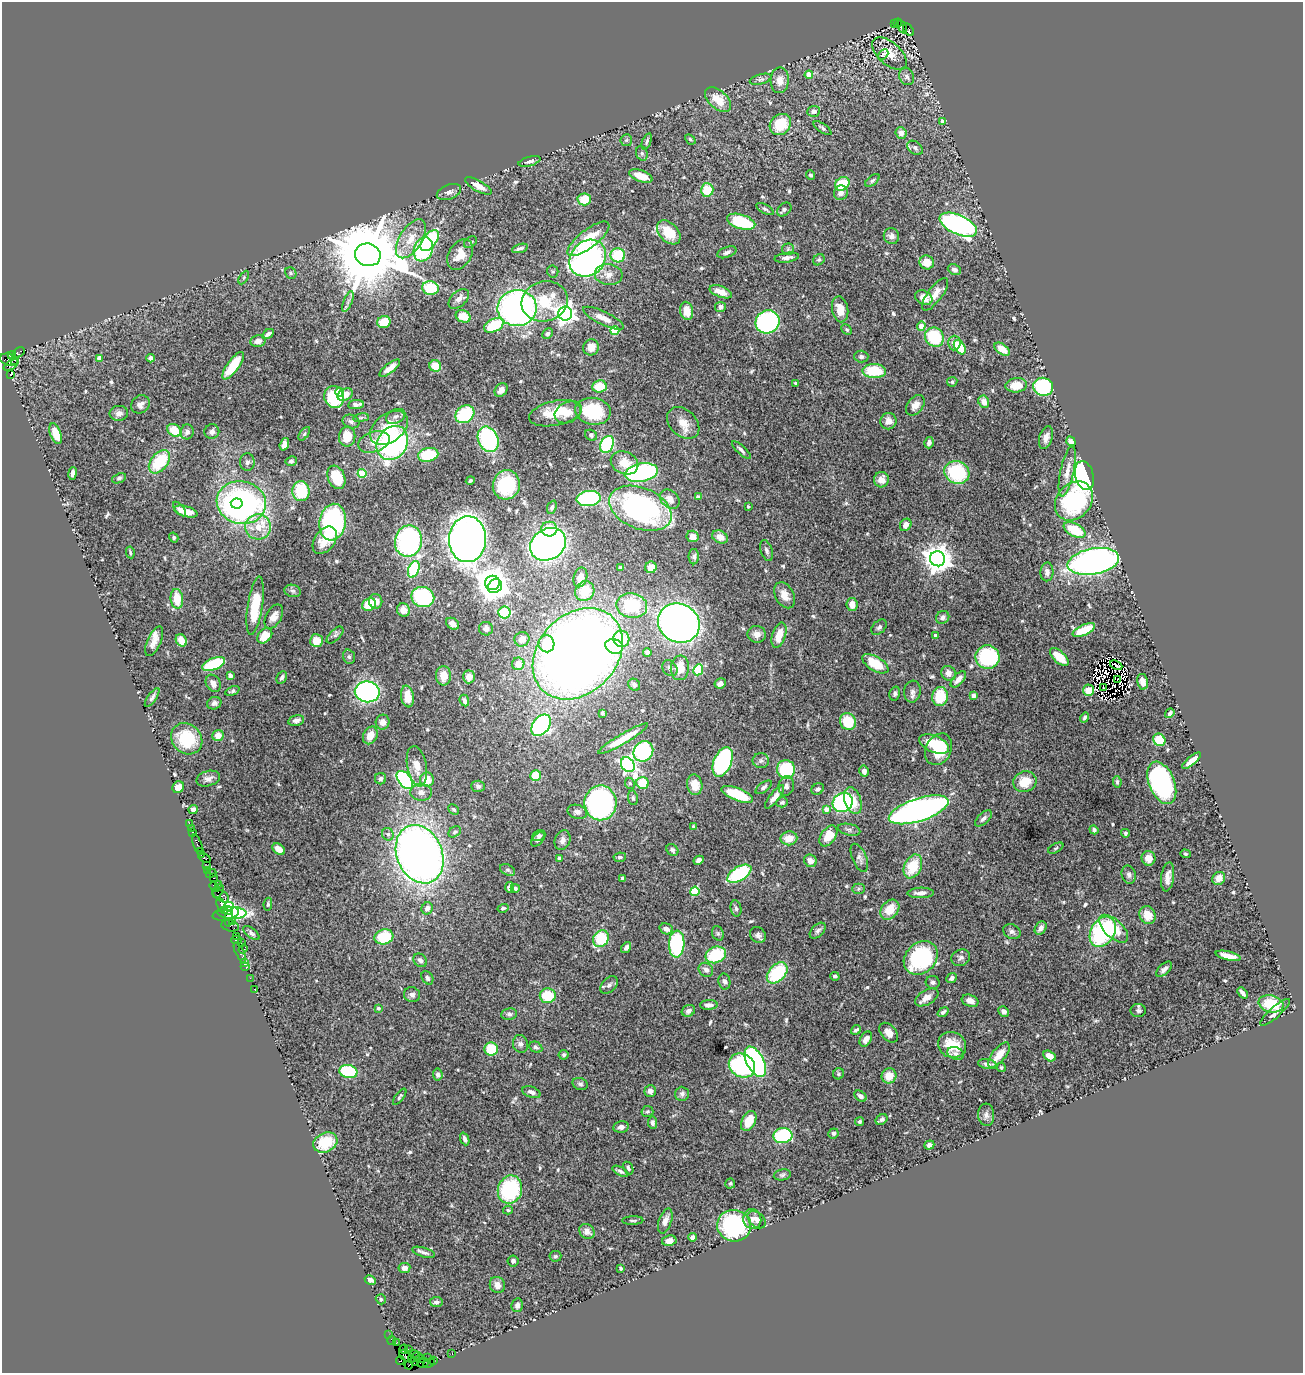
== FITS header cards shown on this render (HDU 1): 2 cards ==
NAXIS1  =                 1301
NAXIS2  =                 1371

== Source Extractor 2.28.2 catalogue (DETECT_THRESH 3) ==
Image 1301 x 1371 px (HDU 1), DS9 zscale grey, 1 PNG px = 1 image px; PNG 1305 x 1375 px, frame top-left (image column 1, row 1371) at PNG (2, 2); each listed source drawn as its Kron ellipse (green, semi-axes under 4 px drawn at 4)
Background 1.59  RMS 0.047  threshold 0.142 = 3 sigma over >= 5 px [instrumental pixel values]
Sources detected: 597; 2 with non-positive FLUX_AUTO (blend fragments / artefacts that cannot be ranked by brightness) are neither listed nor drawn; of the other 595, the 500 brightest by FLUX_AUTO listed and drawn (95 fainter detections omitted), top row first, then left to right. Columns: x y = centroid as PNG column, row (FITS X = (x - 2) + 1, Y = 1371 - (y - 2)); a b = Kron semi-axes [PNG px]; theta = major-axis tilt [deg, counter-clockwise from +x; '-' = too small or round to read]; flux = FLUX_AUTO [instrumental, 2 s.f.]
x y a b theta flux
898 23 4 2 - 110
894 24 3 2 - 120
902 27 7 3 -61 480
908 30 7 4 -54 490
889 53 21 11 -42 45
883 55 6 3 42 43
809 75 4 4 - 43
907 77 8 7 - 10
761 79 11 5 14 9.3
780 80 13 9 87 29
718 100 15 9 -42 58
814 111 6 5 - 13
942 121 4 4 - 17
780 124 11 9 44 110
822 128 10 4 -35 6.4
901 133 6 5 - 21
690 139 6 4 -43 5.2
626 140 6 5 - 5.3
647 141 8 3 68 5.8
915 148 8 6 -40 9.4
642 153 7 5 -70 7.1
530 161 11 4 16 11
810 175 5 4 - 7.1
641 176 12 5 -19 44
872 180 8 4 41 6.1
842 184 8 6 38 90
478 186 15 5 -30 35
707 190 6 6 - 88
449 192 13 7 20 15
841 193 7 6 - 14
584 199 7 6 - 71
765 209 9 4 -29 6.9
784 210 8 6 40 8.6
741 222 14 7 -17 190
958 225 20 9 -25 890
669 232 14 9 -46 83
891 236 8 7 - 15
411 239 22 11 58 57
588 239 25 9 38 87
430 241 12 6 53 200
471 242 7 5 41 6
520 248 8 4 18 9.4
423 249 12 9 72 340
788 249 6 6 - 6.9
727 252 10 5 19 11
368 255 13 11 -18 40000
460 255 16 11 58 43
618 255 7 7 - 130
588 258 20 16 46 970
787 258 12 5 7 16
819 260 6 5 - 5.2
927 262 7 7 - 43
954 270 7 5 -23 11
553 271 6 5 - 5.7
291 273 6 5 - 4.8
608 274 14 10 -5 26
244 277 7 4 59 5
430 288 8 6 -9 130
721 292 12 5 -21 25
935 294 19 7 54 34
924 298 9 6 -30 23
459 299 12 7 42 19
545 301 23 20 16 130
348 302 11 4 68 9.9
720 307 5 5 - 14
517 308 19 18 - 1200
840 309 13 8 -79 41
687 311 9 6 -79 45
565 314 7 7 - 2100
463 316 7 6 - 56
603 318 22 6 -26 31
384 322 7 6 - 76
767 322 12 11 - 530
494 325 10 6 26 120
921 326 4 4 - 44
847 330 6 4 -44 4.9
615 331 4 4 - 140
268 334 6 4 31 13
547 334 6 4 46 6.7
934 337 10 9 - 160
258 341 7 5 11 19
954 343 7 6 - 19
591 347 8 7 - 29
960 347 8 5 -57 89
1002 349 8 5 -36 42
18 353 6 4 35 280
12 355 4 4 - 410
861 357 7 6 - 7.9
99 358 4 4 - 29
150 358 4 4 - 10
9 360 9 6 -19 480
15 360 3 2 - 130
11 365 8 3 32 400
233 366 16 6 54 89
435 366 6 5 - 55
390 368 12 5 38 25
874 371 12 7 -4 110
11 375 3 3 - 2000
952 382 5 4 - 6.3
795 383 4 3 - 6.4
1016 385 11 7 6 48
599 386 7 6 - 78
1043 387 10 9 - 270
501 390 7 5 52 19
339 392 4 4 - 45
345 394 8 5 25 36
334 397 11 9 -77 200
984 402 6 5 - 25
140 404 10 8 41 16
356 405 8 4 7 16
915 405 11 8 52 23
593 411 18 13 -8 180
568 412 14 10 26 38
119 413 9 7 8 18
556 413 27 12 12 99
465 414 10 8 37 180
396 416 10 6 27 12
361 418 8 4 8 5.7
888 421 8 8 - 22
351 422 8 6 -22 12
683 423 18 13 -44 41
389 428 21 14 37 100
174 430 7 6 - 76
187 432 7 6 - 14
212 432 7 7 - 13
56 434 11 5 -70 59
304 434 8 4 55 5.7
591 435 6 5 - 6.1
347 437 10 8 81 72
1046 437 12 6 73 19
488 439 13 10 -66 340
1071 441 5 4 - 15
374 442 16 10 18 35
392 443 18 14 57 650
929 443 5 4 - 12
284 444 6 4 72 17
607 444 9 6 66 310
741 450 12 4 -43 9.7
428 455 10 7 11 130
291 461 5 5 - 7.7
159 462 13 8 50 160
247 462 8 7 - 11
624 463 14 11 -23 53
1067 471 25 6 78 36
641 472 17 9 10 490
957 472 13 11 -27 240
73 473 6 4 81 13
362 473 4 4 - 120
1084 476 15 9 -75 660
336 477 12 8 -68 74
119 478 7 4 23 6.7
881 480 7 7 - 26
470 481 4 3 - 4.9
506 485 15 13 75 210
301 491 10 8 -83 140
698 497 4 3 - 6.9
589 498 12 7 5 330
670 499 11 8 -45 26
1074 501 21 17 49 360
241 503 25 21 -12 1100
237 504 6 5 - 250
748 506 3 3 - 5.2
552 507 7 4 68 6.9
640 508 33 20 -22 720
179 509 9 4 -49 9.9
186 511 12 5 -15 38
333 522 18 13 81 460
906 525 6 5 - 22
258 527 13 12 - 59
549 529 8 7 - 58
1075 530 12 6 -27 120
693 536 6 5 - 25
720 537 8 6 -26 29
174 538 5 4 - 6
467 539 23 18 87 2700
325 540 15 10 54 52
408 541 16 13 78 510
548 544 19 15 31 1300
767 551 11 5 -73 10
130 552 6 3 -80 5.2
694 556 8 5 90 8.3
938 559 7 7 - 4700
1093 561 26 13 10 1200
651 567 6 5 - 26
621 568 4 4 - 14
414 569 9 5 68 210
1047 572 9 6 88 14
580 577 10 6 75 31
492 583 7 7 - 4200
495 586 7 6 - 3400
293 591 8 6 -16 8.3
585 591 10 9 - 71
785 595 14 9 -62 33
423 597 11 10 - 310
177 599 10 6 -83 65
376 601 7 6 - 24
369 605 7 6 - 82
852 605 7 5 -82 26
255 606 29 7 81 130
632 606 15 12 -11 190
403 610 7 6 - 29
504 613 6 6 - 110
274 617 13 7 61 22
943 617 7 6 - 13
679 623 21 19 -29 2000
453 624 7 5 -34 18
879 627 9 6 45 8.6
486 629 7 6 - 12
1084 630 12 5 25 88
757 634 9 8 - 23
335 635 11 5 45 7.6
779 635 13 6 72 53
265 636 8 6 45 65
935 636 4 3 - 14
522 639 7 7 - 23
621 639 8 8 - 67
181 640 6 5 - 35
154 641 16 6 66 27
316 641 6 6 - 44
546 644 8 8 - 59
614 646 9 7 -23 220
647 652 4 4 - 18
578 654 51 39 47 4400
349 657 7 5 -73 6.9
987 657 12 12 - 320
1059 657 11 5 -43 63
214 664 12 6 22 200
518 664 6 6 - 32
875 664 15 7 -31 93
1116 665 6 2 -24 6
670 668 9 7 -52 11
680 668 12 9 85 57
698 670 5 4 - 150
948 673 8 7 - 21
230 675 4 4 - 21
443 676 9 7 -87 37
282 677 6 4 62 7.5
469 677 6 6 - 22
958 679 10 5 47 21
1117 680 3 2 - 4.9
1143 682 8 5 -78 22
213 683 9 7 -60 19
720 683 6 5 - 15
634 685 6 5 - 9
1104 687 3 2 - 6.2
1089 690 6 5 - 32
232 691 7 4 22 6.2
367 692 12 10 -8 630
912 692 11 8 82 15
895 694 7 5 74 8.8
407 696 11 6 -81 56
940 696 9 8 - 98
973 696 4 3 - 20
152 697 11 4 55 8.8
464 701 6 4 -66 13
214 703 7 6 - 10
602 713 4 3 - 5.7
1170 713 5 3 - 7.8
1085 718 5 3 - 6.8
296 720 8 5 14 12
848 721 8 8 - 100
383 722 7 7 - 20
541 725 12 8 53 570
370 735 9 7 63 32
218 736 6 5 - 31
187 739 17 14 -45 150
623 739 28 5 31 83
1159 740 6 5 - 70
934 744 16 8 -23 72
939 749 16 12 63 110
643 751 11 9 50 340
761 761 8 7 - 11
1192 761 12 4 39 29
723 762 16 8 67 550
628 765 8 6 -53 890
417 766 20 9 -79 38
786 769 9 9 - 180
864 771 5 5 - 13
536 776 5 5 - 81
208 779 12 7 16 16
381 779 6 5 - 7.3
405 780 10 6 -52 440
427 780 7 7 - 46
1025 782 12 10 22 65
1117 782 6 4 -83 6
630 783 6 4 -66 5.7
643 783 6 6 - 96
1162 783 22 12 -68 630
695 785 10 7 -80 51
478 786 7 6 - 7.9
786 786 10 8 77 13
178 787 6 5 - 28
764 787 9 5 36 7.7
818 789 6 5 - 9
421 792 11 8 -2 18
737 794 17 6 -22 150
775 797 14 5 52 24
633 798 7 5 -80 6
853 801 14 8 -70 49
782 802 6 5 - 6.5
843 802 10 9 - 400
600 803 17 16 - 700
193 809 4 4 - 29
454 809 6 4 -44 5.6
826 809 4 4 - 31
919 810 31 11 18 1600
577 812 10 7 -15 14
983 818 10 5 43 12
189 823 3 2 - 82
693 826 4 4 - 4.8
191 829 3 2 - 73
849 830 11 5 -12 10
1094 830 5 4 - 9.5
193 832 3 3 - 170
455 832 7 5 39 6.3
1125 833 4 4 - 6
388 834 6 5 - 9.4
539 836 7 5 23 7.9
828 836 11 7 55 67
789 838 8 7 - 41
538 839 8 5 47 7.9
562 840 10 7 68 16
197 844 10 3 -70 320
1056 848 8 4 28 5.8
279 849 7 5 -35 24
672 850 6 5 - 7.5
200 851 3 2 - 120
420 854 30 22 -67 2700
1185 854 5 4 - 4.8
201 855 4 3 - 100
620 857 6 4 8 6.9
205 858 6 4 -22 330
560 858 4 4 - 15
859 858 15 7 -67 15
1148 858 7 7 - 32
699 860 5 4 - 10
810 861 7 6 - 22
206 866 3 2 - 100
913 866 12 8 66 97
507 870 8 5 -27 7.2
208 871 4 2 - 100
211 873 5 3 - 170
739 874 13 7 31 280
1129 875 9 7 -77 11
1168 877 14 6 82 26
214 878 3 2 - 260
622 878 4 3 - 10
1219 878 7 6 - 32
219 884 3 2 - 33
214 887 5 3 - 280
510 887 5 4 - 14
515 888 4 4 - 6.8
858 889 6 5 - 5.9
218 891 7 5 63 430
695 891 4 4 - 150
921 893 13 5 2 20
221 896 9 5 -36 500
268 904 6 4 81 5.1
221 905 7 3 -64 900
229 906 5 4 - 190
427 908 6 5 - 16
503 908 5 4 - 6.6
736 908 8 5 -79 9.1
890 910 11 8 50 57
224 911 4 3 - 320
228 911 4 3 - 320
232 913 15 6 -1 250
226 914 13 6 12 390
1147 915 9 7 -62 52
229 918 8 3 82 420
232 921 3 3 - 220
230 926 9 5 -12 150
1041 928 7 5 57 16
666 929 7 5 -20 18
1114 929 18 9 -43 73
818 931 10 6 45 9.2
1012 932 9 7 -27 11
1103 932 16 11 59 380
251 933 9 5 -38 8.7
718 933 7 5 -69 6.3
758 935 8 7 - 12
236 936 2 2 - 31
384 937 9 7 15 120
601 939 9 7 52 150
236 940 5 2 - 130
241 942 3 2 - 78
677 944 13 7 87 320
626 947 6 4 55 11
243 949 5 3 - 35
240 953 11 3 -64 340
716 955 10 8 23 150
1228 956 13 4 -13 33
921 958 19 15 43 310
961 958 9 8 - 11
420 960 7 6 - 13
244 962 3 2 - 68
246 966 5 3 - 120
1164 969 9 5 44 13
706 970 8 6 -40 14
777 973 12 8 46 200
835 976 4 3 - 5.9
250 978 2 2 - 69
427 978 7 5 -56 8.5
952 978 6 4 41 9.7
724 981 8 6 -80 9.7
933 982 7 6 - 9.6
609 985 10 7 45 12
254 989 2 2 - 50
1242 993 6 3 -49 12
412 995 8 7 - 14
548 996 8 7 - 97
927 997 13 7 30 27
970 1001 8 6 -20 21
1271 1004 13 8 -13 100
709 1005 9 5 3 18
378 1008 3 3 - 5.8
688 1011 7 5 31 12
1004 1011 6 5 - 9.8
1138 1011 8 6 0 9.3
943 1012 6 4 37 8.4
1275 1012 19 5 42 22
509 1014 8 5 8 8.3
856 1030 5 3 - 8.1
889 1033 11 7 -49 24
866 1039 8 5 59 21
520 1044 9 7 -74 12
952 1045 14 12 -24 92
536 1047 7 5 -28 7
491 1049 7 6 - 100
956 1053 8 6 -21 9.5
564 1055 5 5 - 6.5
999 1055 15 6 51 52
1049 1056 7 5 -30 24
755 1062 16 8 -63 760
987 1064 9 5 -10 15
742 1066 14 11 -31 360
1001 1067 5 4 - 4.8
348 1072 9 6 -15 200
839 1074 5 5 - 4.9
438 1075 6 4 -82 9.4
889 1076 7 7 - 50
580 1084 8 5 -22 8.3
650 1091 6 5 - 15
531 1092 9 5 -20 13
682 1094 7 6 - 8.9
860 1096 7 4 -36 12
400 1097 10 4 54 5.6
647 1112 6 5 - 5.7
986 1115 11 8 -86 15
882 1119 6 4 32 8.9
749 1121 10 7 65 59
860 1121 5 4 - 5.3
653 1123 6 4 -82 9.1
621 1127 8 5 10 14
833 1133 5 5 - 7.3
783 1136 9 7 6 300
465 1139 7 4 -68 9.6
325 1142 12 9 25 110
929 1145 5 4 - 9
628 1168 7 4 -64 7.2
620 1171 8 3 -29 8.4
782 1175 8 5 10 7.4
730 1183 5 5 - 6.5
510 1190 14 12 72 270
508 1210 5 4 - 6
752 1219 10 9 - 20
633 1220 10 3 2 5.4
757 1220 10 7 -42 17
665 1221 13 6 71 21
734 1226 17 16 - 340
587 1231 8 7 - 18
692 1237 4 4 - 12
669 1241 7 5 9 22
424 1252 12 4 -17 12
555 1256 6 5 - 5.7
513 1261 5 5 - 10
404 1268 6 5 - 12
621 1268 3 3 - 8.2
370 1280 6 3 -28 15
497 1285 8 7 - 22
381 1299 5 5 - 5.7
436 1302 6 5 - 8.6
517 1305 7 5 78 14
389 1335 2 2 - 25
392 1341 4 2 - 100
396 1343 2 2 - 55
404 1349 4 3 - 130
408 1349 3 2 - 270
452 1354 3 2 - 65
416 1355 7 3 -25 190
405 1356 7 4 -37 290
428 1358 2 2 - 19
415 1359 7 3 78 190
420 1359 5 2 - 95
400 1360 4 3 - 92
411 1360 3 2 - 73
434 1360 3 3 - 150
423 1363 6 4 21 260
429 1363 6 2 27 120
409 1365 4 2 - 49
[95 fainter detections neither listed nor drawn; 2 non-positive-flux detections neither listed nor drawn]